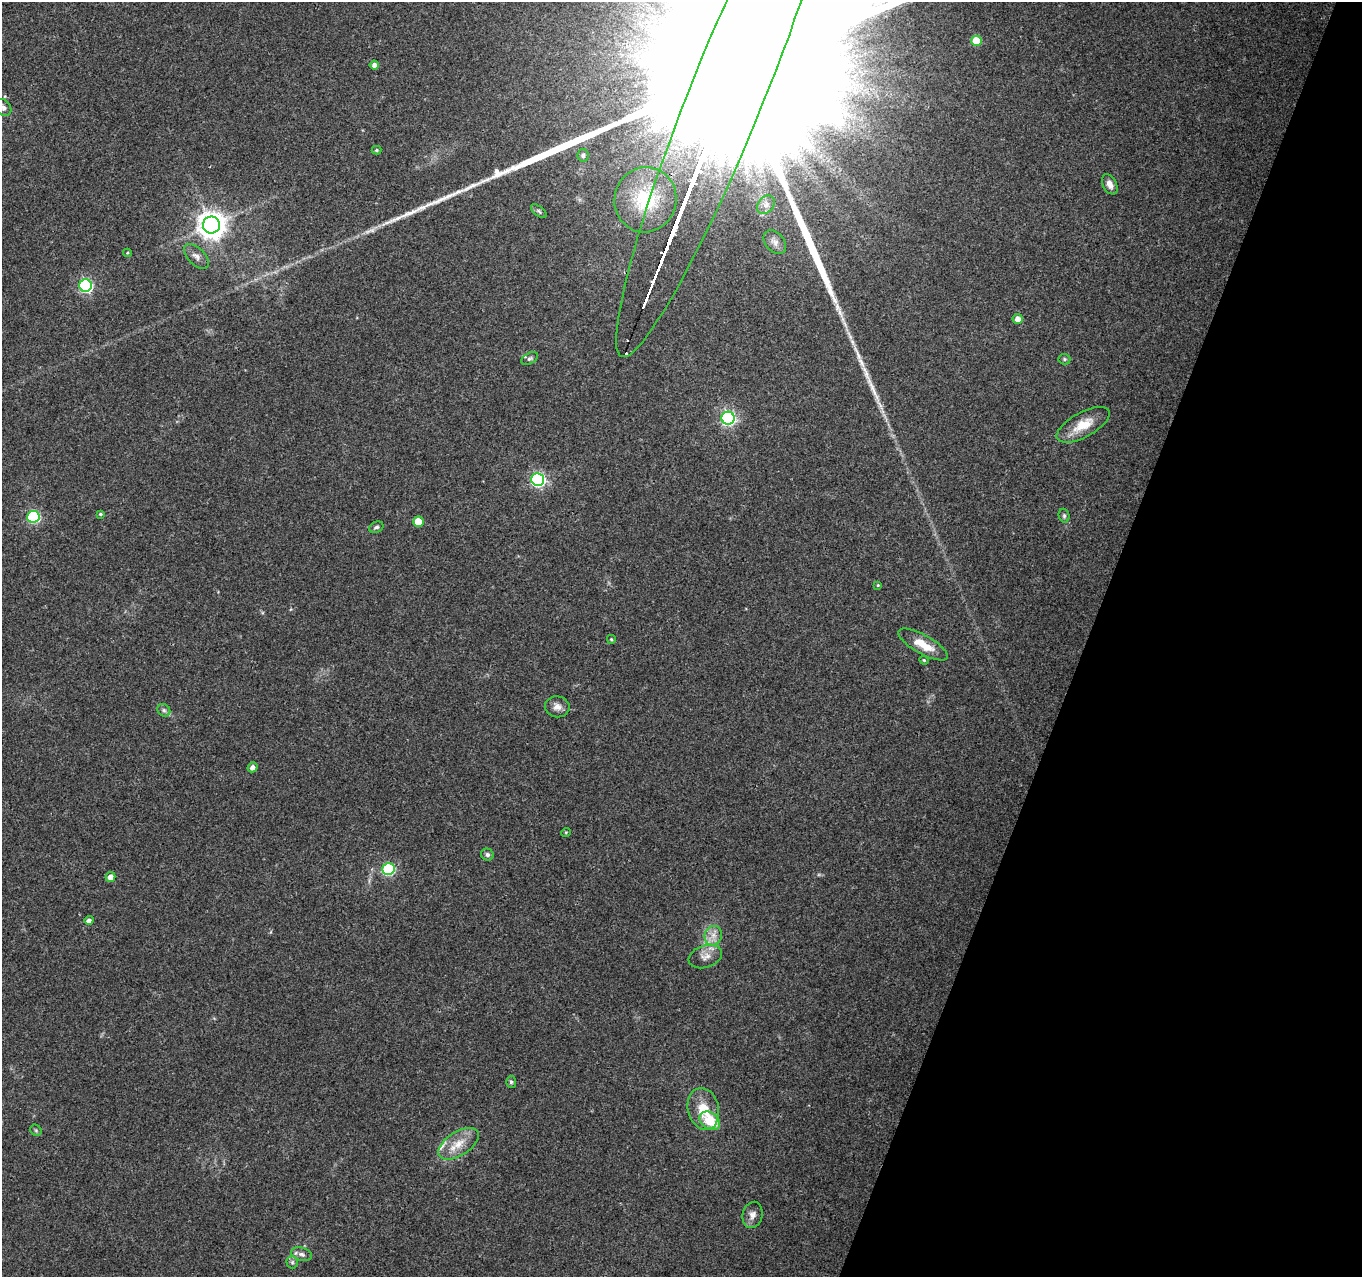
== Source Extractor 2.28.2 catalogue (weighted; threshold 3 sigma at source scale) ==
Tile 8 of 4 x 4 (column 4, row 2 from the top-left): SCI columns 4081-5440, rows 2768-4042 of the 5450 x 5597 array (HDU 1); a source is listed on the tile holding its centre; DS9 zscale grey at full resolution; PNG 1364 x 1279 px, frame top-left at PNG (2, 2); each listed source drawn as its Kron ellipse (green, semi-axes under 4 px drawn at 4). Shown black and unused: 20% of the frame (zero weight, under 3 of 4 exposures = <1% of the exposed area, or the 3 px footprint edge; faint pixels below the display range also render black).
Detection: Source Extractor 2.28.2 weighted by HDU 2 'WHT'; one run over the whole footprint, this tile lists its part. Background 0.069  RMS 0.0045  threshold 0.0204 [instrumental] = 3 sigma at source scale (4.5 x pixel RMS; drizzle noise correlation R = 1.50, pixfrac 1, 0.0396/0.0396 arcsec/px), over >= 5 px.
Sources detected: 52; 1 too faint to see at this stretch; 1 long thin detection or spike segment (spike, bleed or trail) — neither listed nor drawn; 2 inside a brighter listed object's ellipse — not listed separately; the other 48 listed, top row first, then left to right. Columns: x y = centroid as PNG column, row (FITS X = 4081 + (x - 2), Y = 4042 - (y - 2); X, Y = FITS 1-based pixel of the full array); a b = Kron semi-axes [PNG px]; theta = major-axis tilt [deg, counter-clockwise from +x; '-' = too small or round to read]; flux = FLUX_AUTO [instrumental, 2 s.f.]
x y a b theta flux
976 41 5 5 - 14
374 65 4 4 - 2.1
729 90 287 37 68 200000
3 108 9 7 -51 1.9
376 150 5 4 - 0.61
583 155 6 5 - 0.98
1110 184 11 6 -62 2.9
645 200 32 31 - 27
766 205 10 7 48 2.1
539 211 9 4 -39 0.96
211 225 8 8 - 570
775 242 13 9 -48 2.8
127 253 4 4 - 0.5
196 256 15 8 -45 2.6
86 285 6 6 - 74
1018 319 5 5 - 3
530 359 9 5 28 1
1064 359 6 5 - 0.71
728 418 6 6 - 100
1083 425 29 12 29 9.8
538 480 6 6 - 93
100 514 4 3 - 0.59
1064 516 7 5 -75 0.91
33 517 6 6 - 59
418 522 5 5 - 9.2
376 527 7 5 23 1
878 585 4 3 - 0.39
611 639 4 3 - 0.54
923 645 28 9 -29 8.5
924 660 5 4 - 0.55
557 707 12 10 -10 2.9
164 710 7 5 -44 1.1
253 767 5 4 - 2.3
566 832 5 3 - 0.4
487 855 6 6 - 1.1
388 869 6 6 - 43
110 877 5 4 - 3.7
89 920 5 4 - 1.8
713 936 10 8 72 3.3
705 956 17 11 18 3.9
511 1082 6 5 - 0.73
703 1109 21 15 -76 11
710 1121 11 8 -35 12
36 1130 6 5 - 0.67
459 1144 23 12 33 7.7
753 1215 13 10 76 2.9
302 1254 10 6 -16 1.7
292 1262 6 6 - 0.95
Overlapping masked pixels (flux is a lower limit): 1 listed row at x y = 729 90
Isophote crosses this tile's border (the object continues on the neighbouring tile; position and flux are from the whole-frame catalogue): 2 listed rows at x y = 729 90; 3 108